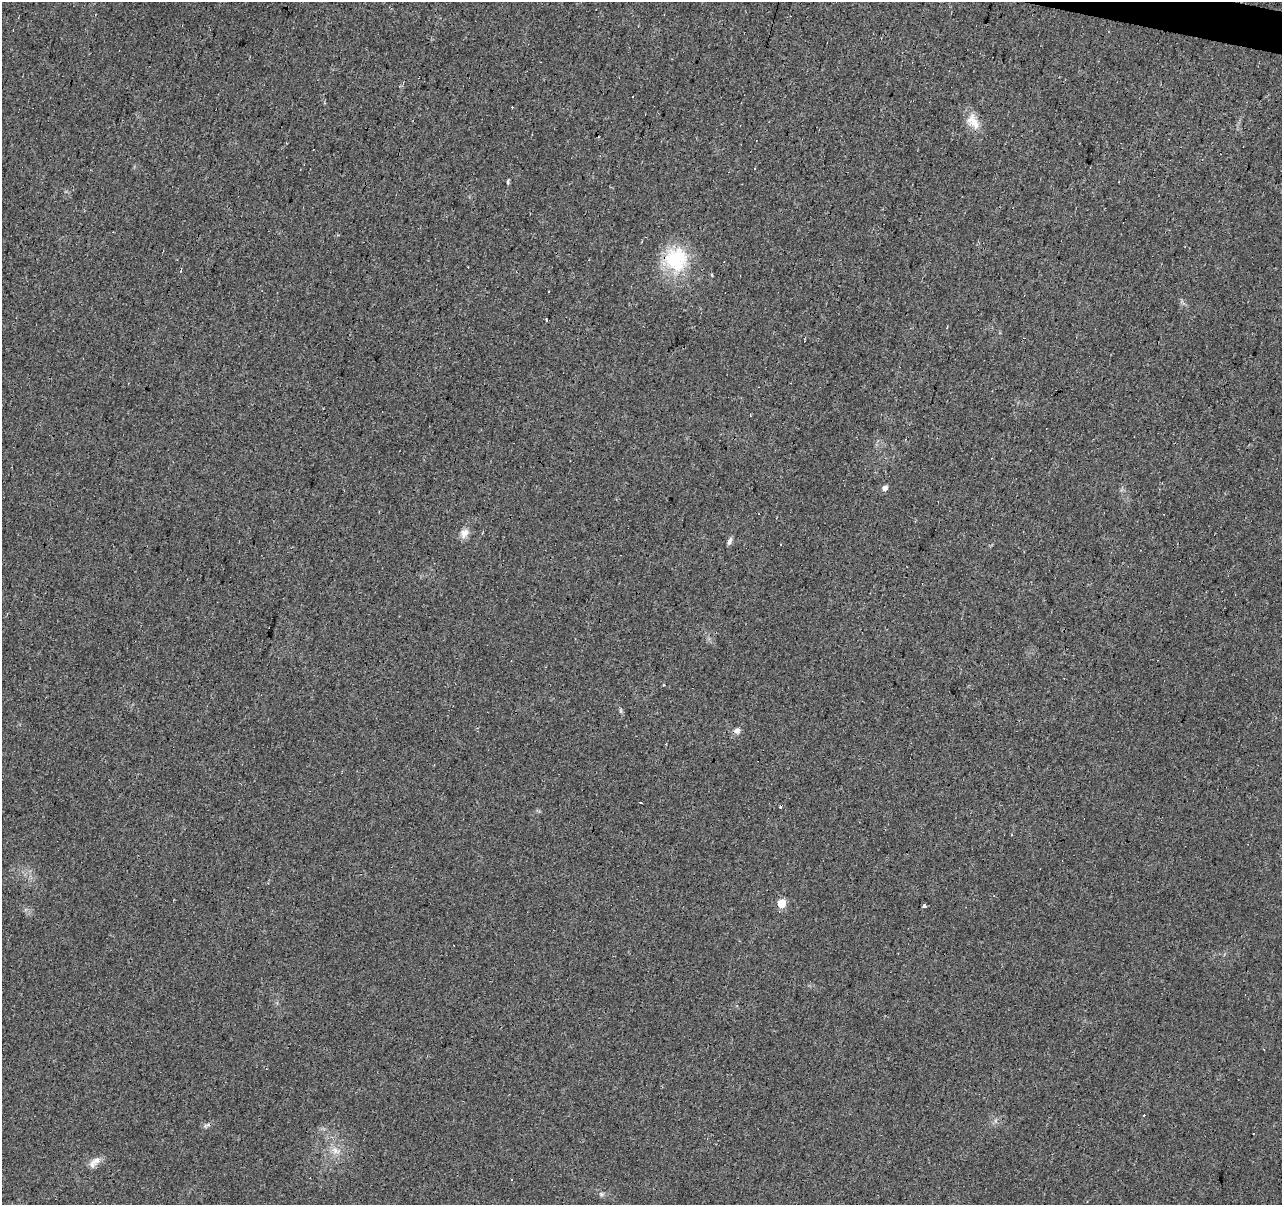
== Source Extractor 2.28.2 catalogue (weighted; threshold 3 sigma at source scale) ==
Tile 10 of 4 x 4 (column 2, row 3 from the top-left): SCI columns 1285-2564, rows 1482-2684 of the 5124 x 5307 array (HDU 1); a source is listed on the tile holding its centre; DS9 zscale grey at full resolution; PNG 1284 x 1207 px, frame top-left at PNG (2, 2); no overlay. Shown black and unused: <1% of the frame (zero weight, under 2 of 3 exposures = <1% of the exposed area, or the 3 px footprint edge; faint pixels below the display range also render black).
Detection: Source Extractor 2.28.2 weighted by HDU 2 'WHT'; one run over the whole footprint, this tile lists its part. Background 0.0329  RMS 0.0062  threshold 0.0278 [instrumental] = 3 sigma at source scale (4.5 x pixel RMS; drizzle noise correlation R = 1.50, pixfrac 1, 0.0396/0.0396 arcsec/px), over >= 5 px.
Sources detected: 33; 11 cosmic-ray / hot-pixel residue — not listed; the other 22 listed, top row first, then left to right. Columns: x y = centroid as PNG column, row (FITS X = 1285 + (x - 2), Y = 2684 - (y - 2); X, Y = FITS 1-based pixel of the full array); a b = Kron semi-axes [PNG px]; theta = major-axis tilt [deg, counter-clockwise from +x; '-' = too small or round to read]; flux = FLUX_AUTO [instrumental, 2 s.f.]
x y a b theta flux
973 121 23 14 -59 9
755 168 3 2 - 1.5
508 182 7 3 -73 1
676 260 33 30 68 37
181 271 3 3 - 0.64
712 275 5 3 - 0.51
549 291 3 3 - 1
885 488 5 5 - 3.5
464 533 14 10 58 4.5
729 541 9 5 69 2
780 544 3 2 - 0.57
737 731 9 7 -7 2.4
641 803 3 2 - 0.55
782 903 5 5 - 22
924 906 4 3 - 6.3
1144 1116 3 2 - 0.87
207 1125 10 4 26 1.6
1253 1134 3 2 - 0.81
335 1151 13 8 -32 4.7
95 1162 20 8 41 4.6
512 1180 3 2 - 0.65
601 1194 7 5 -46 1.3
Overlapping masked pixels (flux is a lower limit): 1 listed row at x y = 676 260